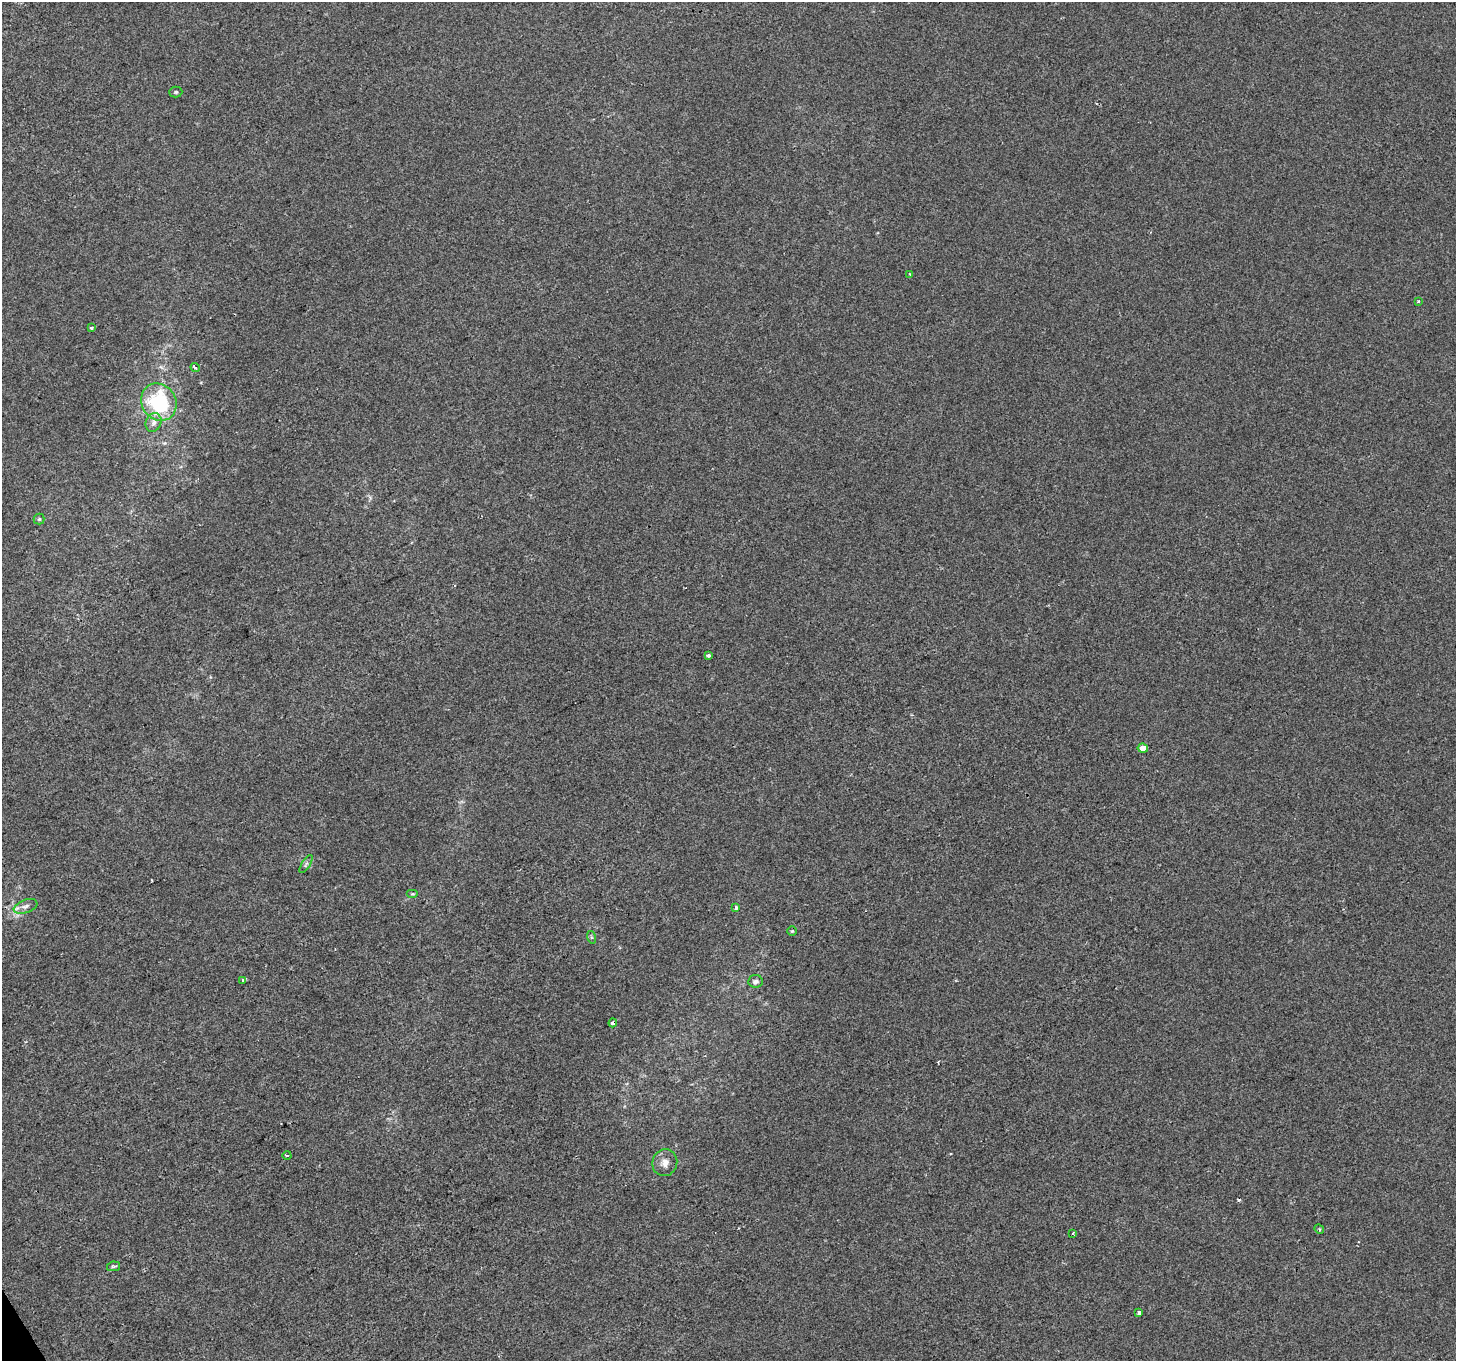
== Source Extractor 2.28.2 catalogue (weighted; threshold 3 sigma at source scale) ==
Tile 7 of 4 x 4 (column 3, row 2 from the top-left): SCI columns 2907-4360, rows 2825-4183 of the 5816 x 5708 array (HDU 1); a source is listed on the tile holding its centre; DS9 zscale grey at full resolution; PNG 1458 x 1363 px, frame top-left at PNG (2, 2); each listed source drawn as its Kron ellipse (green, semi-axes under 4 px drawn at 4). Shown black and unused: <1% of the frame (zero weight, under 2 of 3 exposures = <1% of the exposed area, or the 3 px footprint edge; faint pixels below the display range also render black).
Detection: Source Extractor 2.28.2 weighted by HDU 2 'WHT'; one run over the whole footprint, this tile lists its part. Background 6.12e-05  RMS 0.0045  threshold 0.0204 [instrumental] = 3 sigma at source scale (4.5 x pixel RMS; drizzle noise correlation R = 1.50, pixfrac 1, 0.0396/0.0396 arcsec/px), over >= 5 px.
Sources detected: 26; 1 cosmic-ray / hot-pixel residue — neither listed nor drawn; the other 25 listed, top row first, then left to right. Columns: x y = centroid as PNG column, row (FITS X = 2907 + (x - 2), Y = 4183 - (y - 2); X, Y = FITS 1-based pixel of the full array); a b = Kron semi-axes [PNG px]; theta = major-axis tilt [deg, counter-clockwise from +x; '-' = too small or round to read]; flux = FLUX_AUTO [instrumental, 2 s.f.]
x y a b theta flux
176 92 6 5 - 0.83
910 274 3 3 - 0.51
1418 301 4 3 - 0.43
91 327 3 3 - 0.6
195 367 5 3 - 1.6
159 402 19 17 -58 36
154 422 9 7 67 2.1
39 519 5 5 - 0.8
708 655 4 3 - 1.5
1143 748 5 4 - 3.7
306 864 10 4 58 1.1
413 894 6 3 0 0.47
26 906 12 6 20 2.2
735 908 3 3 - 1.6
792 931 5 5 - 0.57
591 937 6 4 -72 0.73
243 980 4 3 - 3.9
755 981 7 6 - 1.5
613 1023 4 4 - 1.6
287 1155 4 3 - 0.46
665 1163 13 12 - 3.8
1319 1229 5 4 - 0.52
1073 1234 3 3 - 0.97
114 1266 6 4 12 1
1139 1313 3 3 - 3.5
Overlapping masked pixels (flux is a lower limit): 1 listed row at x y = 613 1023